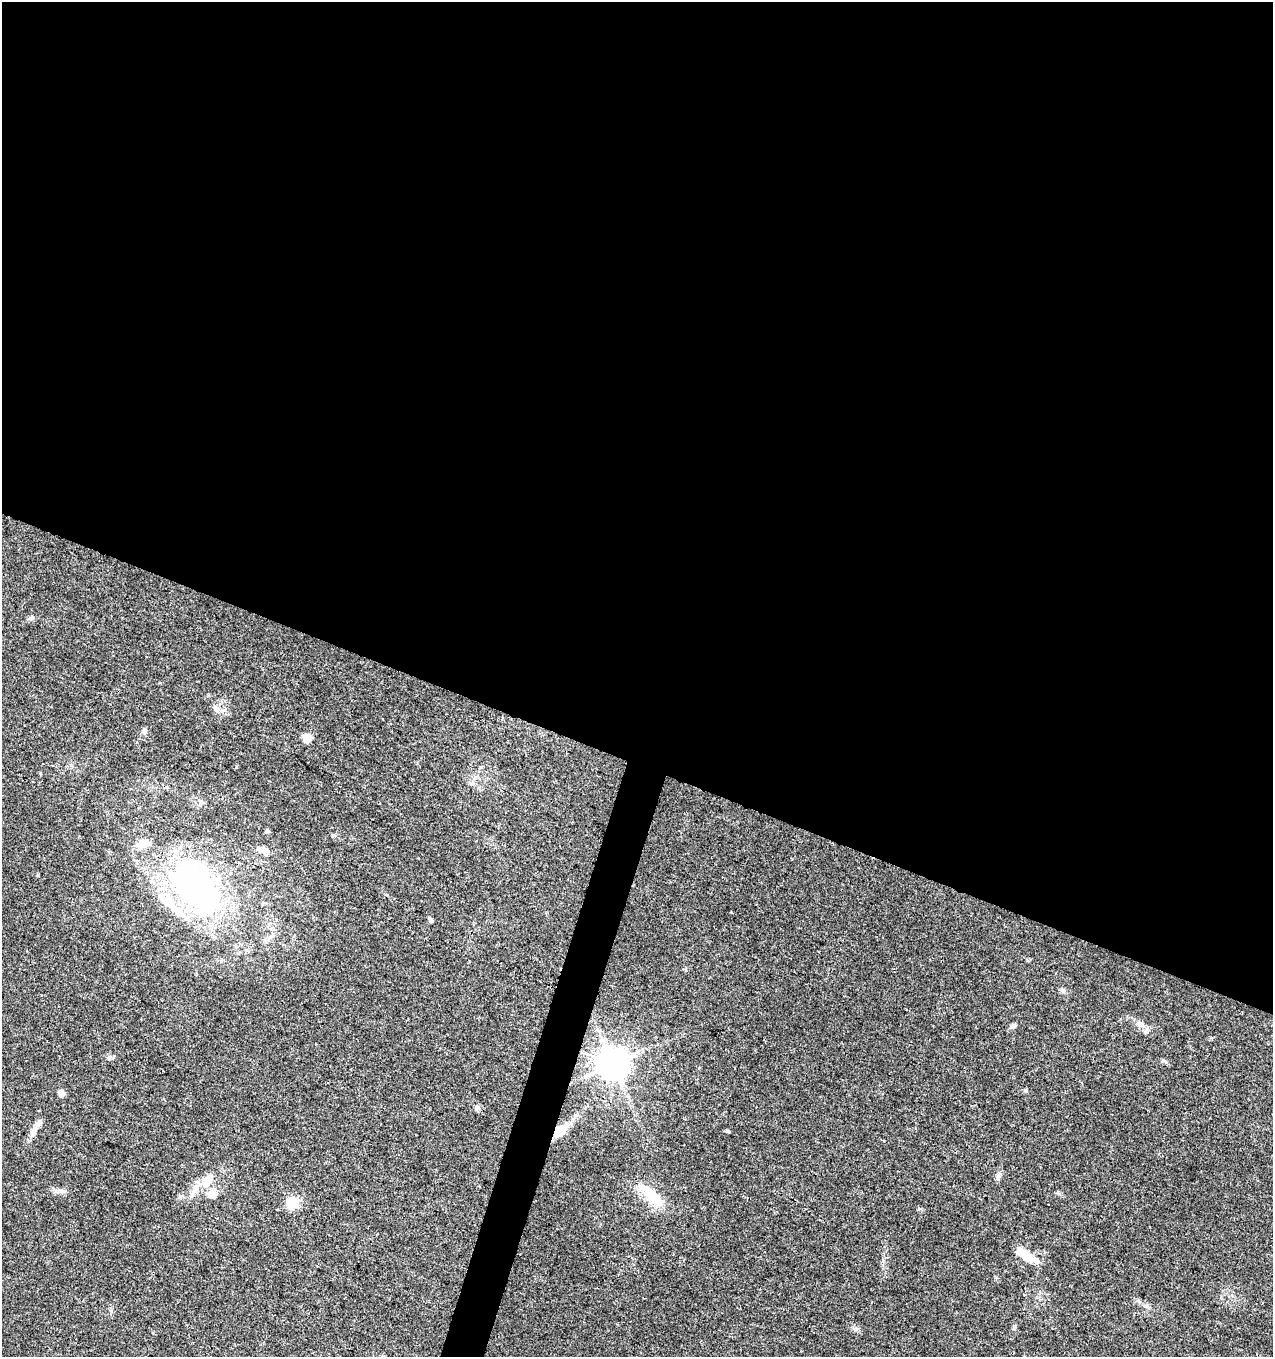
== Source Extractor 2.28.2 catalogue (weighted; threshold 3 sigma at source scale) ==
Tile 3 of 4 x 4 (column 3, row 1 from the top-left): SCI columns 2758-4028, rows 4075-5429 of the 5579 x 5430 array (HDU 1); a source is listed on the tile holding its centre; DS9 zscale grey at full resolution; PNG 1275 x 1359 px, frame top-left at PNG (2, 2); no overlay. Shown black and unused: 58% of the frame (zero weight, under 3 of 4 exposures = <1% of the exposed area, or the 3 px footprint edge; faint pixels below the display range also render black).
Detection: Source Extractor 2.28.2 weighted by HDU 2 'WHT'; one run over the whole footprint, this tile lists its part. Background 0.0419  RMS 0.0035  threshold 0.0157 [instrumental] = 3 sigma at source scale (4.5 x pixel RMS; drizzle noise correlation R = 1.50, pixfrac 1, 0.0396/0.0396 arcsec/px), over >= 5 px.
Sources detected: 29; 1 inside a brighter object's white glare — not listed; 3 inside a brighter listed object's ellipse — not listed separately; the other 25 listed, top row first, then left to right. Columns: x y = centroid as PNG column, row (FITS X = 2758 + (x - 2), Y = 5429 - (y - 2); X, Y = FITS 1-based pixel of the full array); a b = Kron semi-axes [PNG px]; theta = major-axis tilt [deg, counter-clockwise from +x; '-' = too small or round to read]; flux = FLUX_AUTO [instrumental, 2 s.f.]
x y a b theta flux
216 710 8 4 -45 0.86
144 730 7 6 - 0.9
307 738 9 8 - 3.5
267 831 5 5 - 0.49
143 844 19 10 17 3.5
264 850 12 8 -31 2
196 887 67 41 -51 100
431 920 6 5 - 0.66
1063 990 7 6 - 0.84
1140 1025 14 7 -20 2.1
1013 1026 7 6 - 0.99
109 1057 7 4 19 0.62
613 1064 10 9 - 700
1026 1091 5 5 - 0.57
61 1093 7 6 - 1.7
477 1107 7 7 - 0.92
38 1124 12 8 51 1.9
560 1130 15 10 38 5.5
998 1176 6 6 - 0.86
207 1182 21 12 50 5.2
211 1194 11 11 - 3.2
651 1195 34 13 -43 10
292 1202 6 6 - 24
1026 1255 28 9 -36 5.9
856 1329 8 5 -26 0.92
Overlapping masked pixels (flux is a lower limit): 1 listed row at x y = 560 1130
Unlisted compact peaks at least as high as the median listed source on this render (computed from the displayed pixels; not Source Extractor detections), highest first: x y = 727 1131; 1165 1061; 919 1209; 32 618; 1014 1328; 333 835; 59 1191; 111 1311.